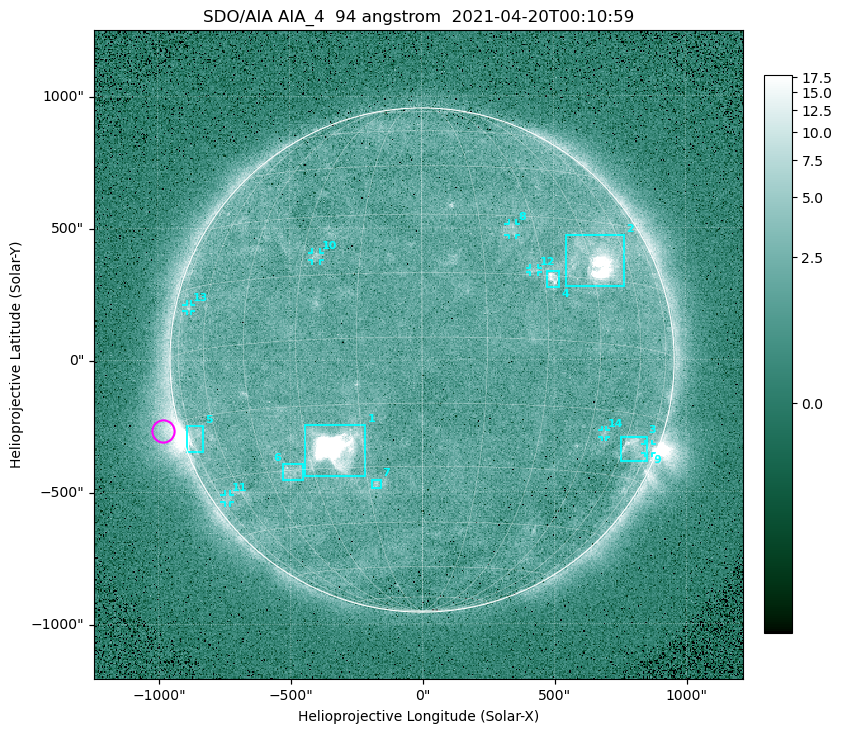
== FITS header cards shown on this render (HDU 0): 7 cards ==
TELESCOP= 'SDO/AIA '
INSTRUME= 'AIA_4   '
WAVELNTH=                   94
WAVEUNIT= 'angstrom'
DATE-OBS= '2021-04-20T00:10:59.12'
CTYPE1  = 'HPLN-TAN'
CTYPE2  = 'HPLT-TAN'

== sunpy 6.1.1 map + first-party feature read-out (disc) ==
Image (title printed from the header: SDO/AIA AIA_4  94 angstrom  2021-04-20T00:10:59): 512 x 512 px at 4.8 arcsec/px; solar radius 955 arcsec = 199 px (full disc in frame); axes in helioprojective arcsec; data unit not stated in the header (colour bar unlabelled)
Orientation: roll -0.138 deg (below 1 deg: not rotated)
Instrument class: DISC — disc imager (sunpy class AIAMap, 94 A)
Bright regions (active regions / flare kernels): reference = the median radial profile (limb darkening/brightening removed); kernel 5 px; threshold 5 sigma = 2.45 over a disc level ~1.74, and >= 1.15x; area >= 9 px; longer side >= 5 px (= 24 arcsec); searched inside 0.97 R_sun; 14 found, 14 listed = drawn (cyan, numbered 1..; 7 of them under ~33 arcsec drawn as corner ticks so the feature stays visible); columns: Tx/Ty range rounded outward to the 10 arcsec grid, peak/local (2 s.f.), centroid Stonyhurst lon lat
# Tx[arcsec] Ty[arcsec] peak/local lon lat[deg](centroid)
1 -450..-210 -440..-240 984 -23 -25
2 540..770 280..470 45 +48 +20
3 750..850 -390..-290 4.5 +65 -22
4 470..520 270..340 6.2 +32 +14
5 -900..-830 -350..-250 6.5 -72 -19
6 -530..-450 -450..-390 3.3 -37 -30
7 -190..-160 -490..-450 3.1 -13 -34
8 330..360 470..520 2.7 +24 +26
9 840..870 -360..-320 2.9 +75 -22
10 -420..-380 380..410 2.9 -26 +20
11 -750..-730 -540..-510 2.3 -71 -35
12 410..440 330..350 2.6 +27 +16
13 -890..-870 180..210 2.4 -70 +10
14 680..700 -290..-260 2.7 +50 -20
Off-limb structures (1.02-1.3 R_sun): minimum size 50 px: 5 found; the strongest spans PA ~90..115 deg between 1.02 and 1.21 R_sun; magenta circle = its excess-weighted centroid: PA ~105 deg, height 1.06 R_sun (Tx ~-980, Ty ~-270 arcsec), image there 4.9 x the reference